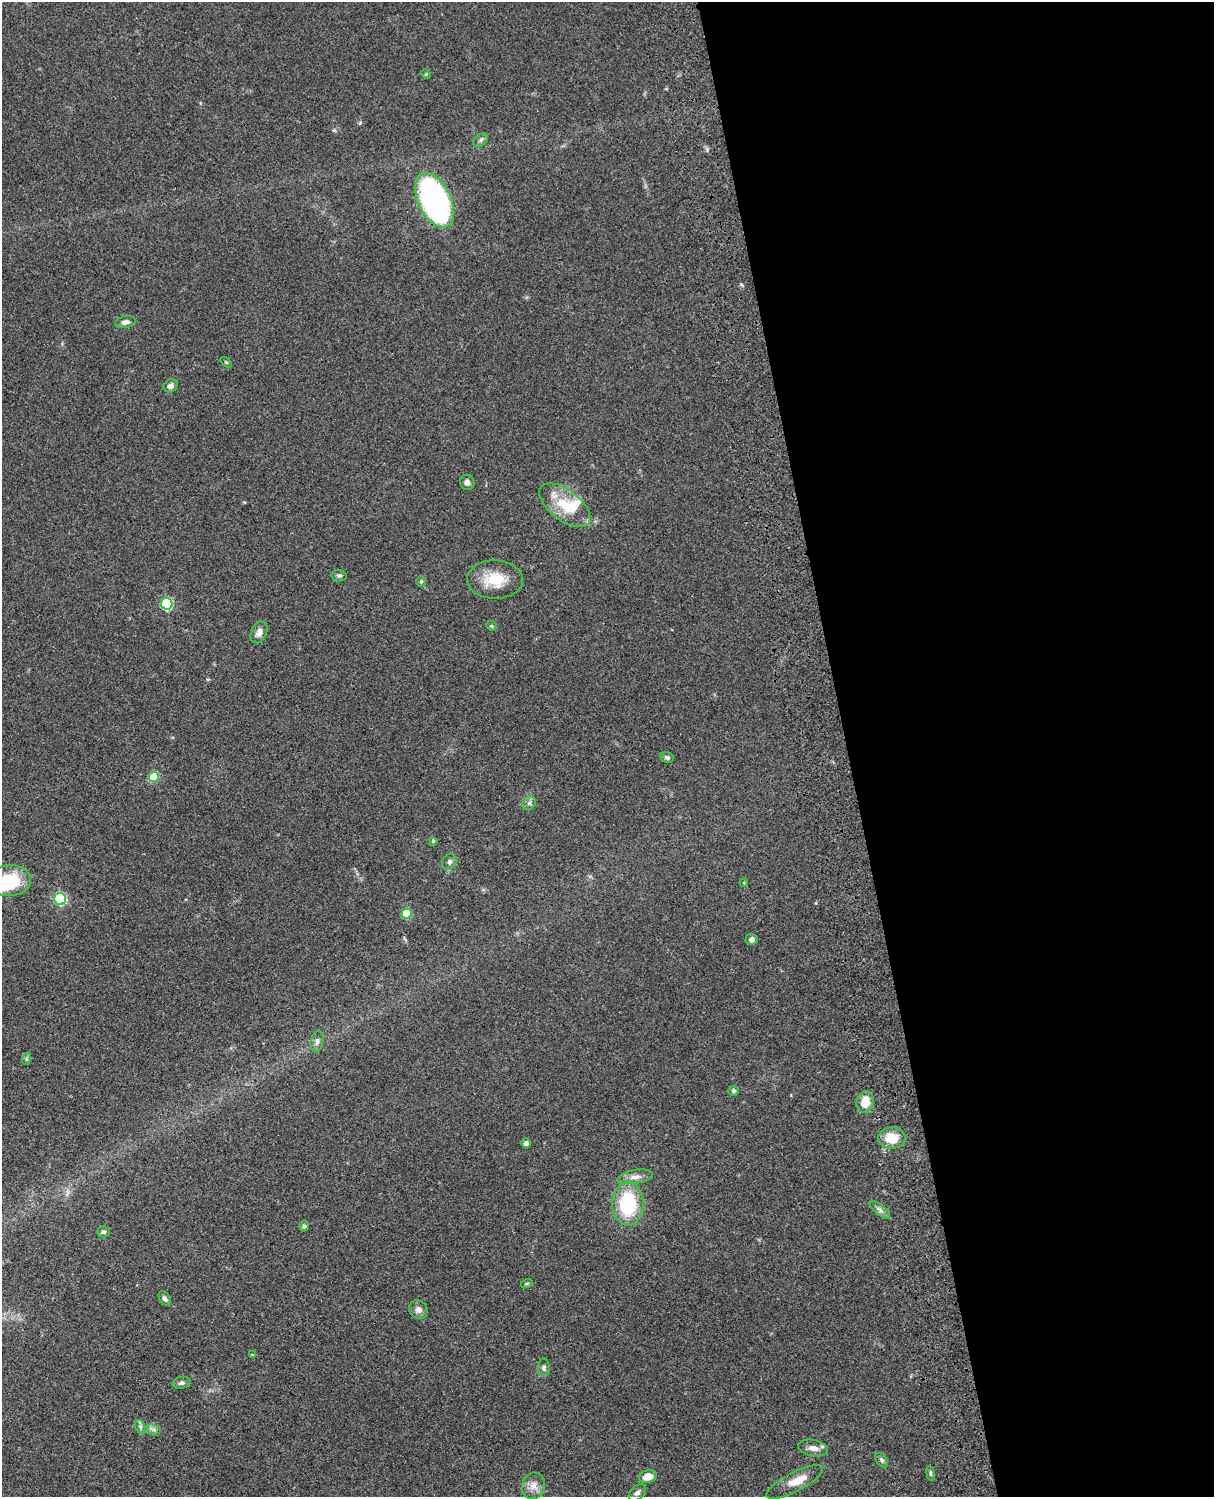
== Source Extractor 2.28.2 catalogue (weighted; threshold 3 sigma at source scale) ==
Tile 8 of 4 x 3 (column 4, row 2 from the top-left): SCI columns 3756-4967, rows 1774-3268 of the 5086 x 4928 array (HDU 1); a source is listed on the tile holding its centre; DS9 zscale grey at full resolution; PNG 1216 x 1499 px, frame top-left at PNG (2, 2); each listed source drawn as its Kron ellipse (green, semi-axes under 4 px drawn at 4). Shown black and unused: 30% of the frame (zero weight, under 3 of 4 exposures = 6% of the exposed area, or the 3 px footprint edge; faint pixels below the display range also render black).
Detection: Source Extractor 2.28.2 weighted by HDU 2 'WHT'; one run over the whole footprint, this tile lists its part. Background 0.0753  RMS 0.0059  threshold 0.0264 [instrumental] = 3 sigma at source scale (4.5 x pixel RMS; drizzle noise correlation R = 1.50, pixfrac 1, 0.05/0.05 arcsec/px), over >= 5 px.
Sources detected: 52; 1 inside a brighter object's white glare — neither listed nor drawn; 1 inside a brighter listed object's ellipse — not listed separately; the other 50 listed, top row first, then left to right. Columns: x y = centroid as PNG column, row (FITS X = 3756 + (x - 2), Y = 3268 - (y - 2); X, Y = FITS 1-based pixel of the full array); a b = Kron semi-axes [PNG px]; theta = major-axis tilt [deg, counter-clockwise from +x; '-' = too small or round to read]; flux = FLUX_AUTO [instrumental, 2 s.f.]
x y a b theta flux
426 74 5 4 - 0.66
481 140 8 5 37 1.5
434 200 29 16 -64 150
125 322 10 6 11 2.4
226 362 6 3 -36 0.58
170 386 7 6 - 2.5
467 482 8 7 - 2.5
565 505 30 15 -38 19
339 576 7 6 - 1.3
495 579 28 19 -1 17
421 581 5 5 - 0.79
167 603 6 6 - 49
491 626 5 4 - 0.77
259 632 11 7 66 3.5
667 757 7 5 -11 1.2
154 777 5 5 - 19
529 803 7 6 - 1.6
433 841 4 3 - 0.84
449 862 8 7 - 1.7
9 881 21 15 2 30
744 883 4 3 - 0.52
60 899 6 6 - 47
407 913 5 5 - 21
752 939 6 6 - 2.4
317 1041 10 6 78 2.3
26 1059 6 4 72 0.82
734 1091 5 5 - 1.2
865 1102 11 8 76 9.3
892 1138 13 10 -2 12
526 1143 5 5 - 1.9
635 1177 18 7 9 4.2
628 1204 22 15 -89 40
880 1210 13 5 -40 2.1
304 1226 5 5 - 1.2
103 1232 6 5 - 1.3
527 1283 6 3 19 0.61
165 1298 8 5 -58 1.5
418 1310 10 8 -43 3
252 1355 4 3 - 0.49
544 1368 9 6 -88 1.5
181 1383 9 6 11 1.8
140 1427 7 5 -61 1.3
153 1429 7 4 -18 1.6
813 1448 15 8 -10 3.9
882 1460 8 5 -54 1.3
931 1473 7 3 -82 0.85
648 1476 9 6 14 7.1
794 1482 31 9 28 9
533 1486 13 11 77 4.9
637 1493 10 6 42 2
Isophote crosses this tile's border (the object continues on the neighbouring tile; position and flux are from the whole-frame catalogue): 1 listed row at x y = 9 881